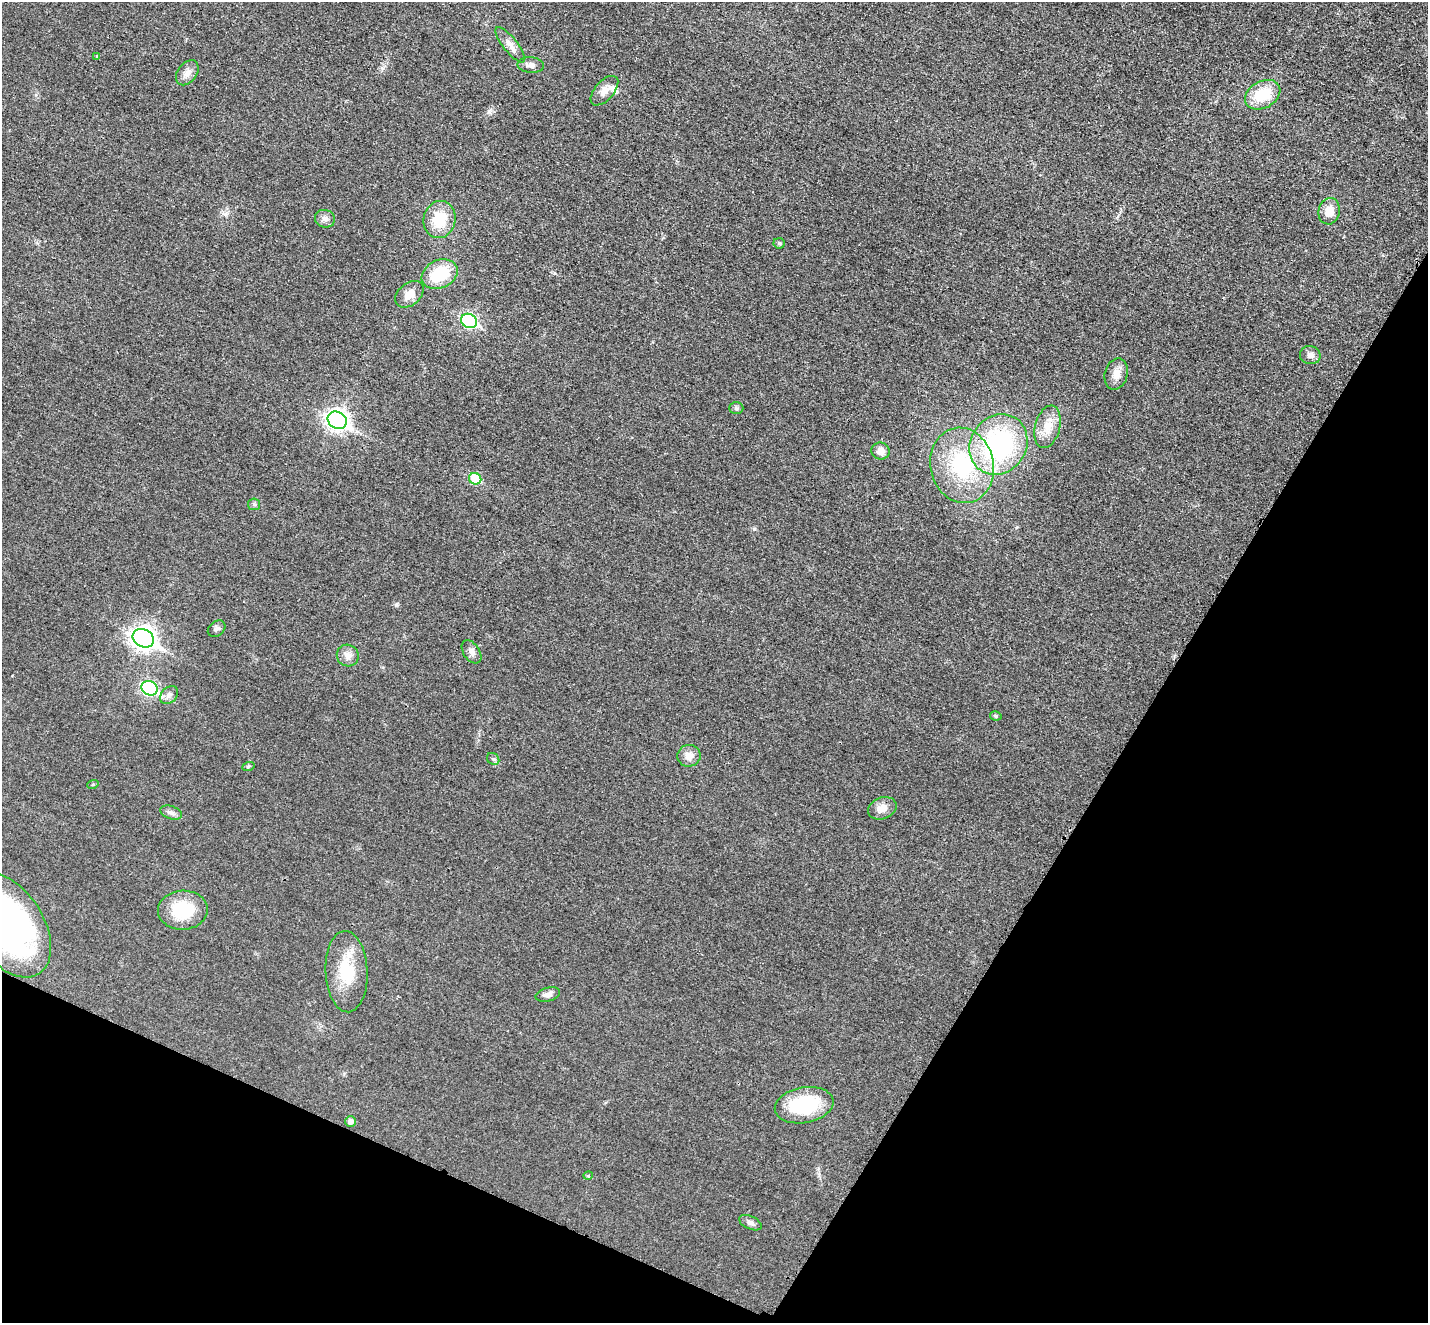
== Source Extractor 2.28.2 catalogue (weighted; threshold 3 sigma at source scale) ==
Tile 15 of 4 x 4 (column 3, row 4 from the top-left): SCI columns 2869-4294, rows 300-1620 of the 5735 x 5745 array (HDU 1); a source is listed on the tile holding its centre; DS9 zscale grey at full resolution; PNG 1430 x 1325 px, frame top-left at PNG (2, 2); each listed source drawn as its Kron ellipse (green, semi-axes under 4 px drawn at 4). Shown black and unused: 26% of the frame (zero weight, under 3 of 4 exposures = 2% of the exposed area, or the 3 px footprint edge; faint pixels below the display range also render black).
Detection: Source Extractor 2.28.2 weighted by HDU 2 'WHT'; one run over the whole footprint, this tile lists its part. Background 0.0182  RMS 0.0051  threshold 0.023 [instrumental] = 3 sigma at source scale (4.5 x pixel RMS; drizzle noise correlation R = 1.50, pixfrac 1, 0.05/0.05 arcsec/px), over >= 5 px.
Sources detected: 45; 1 inside a brighter listed object's ellipse — not listed separately; the other 44 listed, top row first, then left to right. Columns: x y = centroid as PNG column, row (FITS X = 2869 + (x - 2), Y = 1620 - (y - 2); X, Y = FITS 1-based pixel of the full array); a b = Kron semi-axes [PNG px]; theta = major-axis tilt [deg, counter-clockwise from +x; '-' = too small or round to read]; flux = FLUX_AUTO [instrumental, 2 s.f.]
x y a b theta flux
510 45 22 7 -51 4
96 56 3 3 - 0.58
531 65 13 8 -5 2.5
187 73 14 9 53 3.6
604 91 18 9 48 4.5
1263 95 19 13 30 17
1329 211 13 10 77 6.5
325 219 10 8 -17 2.4
439 220 19 16 78 16
779 243 5 5 - 0.8
440 274 19 14 25 20
409 294 16 11 41 5.5
469 321 8 7 - 72
1310 355 10 9 - 2.5
1116 374 16 11 75 4.9
736 408 7 6 - 1.1
337 420 10 8 -29 270
1048 427 21 12 76 7.6
998 444 31 28 54 75
881 451 9 8 - 3.5
962 465 38 31 -78 46
475 479 6 5 - 17
254 504 6 5 - 0.98
217 629 9 7 38 1.6
143 638 11 8 -28 330
471 652 13 8 -56 2.6
348 656 11 10 - 3.7
149 688 8 7 - 80
169 695 10 7 45 2.2
996 716 5 4 - 0.96
689 756 11 11 - 4.5
493 759 7 5 -41 1.1
248 767 6 4 20 0.75
93 784 6 3 19 0.52
882 808 15 10 23 4.9
171 812 11 6 -19 1.8
183 910 25 19 3 23
8 925 58 35 -57 160
346 972 40 21 -87 22
548 994 12 7 14 2.4
804 1105 30 17 10 34
350 1121 5 5 - 2.7
588 1176 5 3 - 0.42
750 1223 12 6 -24 2
Isophote crosses this tile's border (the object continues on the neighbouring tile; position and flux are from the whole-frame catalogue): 1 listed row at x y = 8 925
Unlisted compact peaks at least as high as the median listed source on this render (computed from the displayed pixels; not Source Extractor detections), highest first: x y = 754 529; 396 605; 489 111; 225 214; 383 68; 554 273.